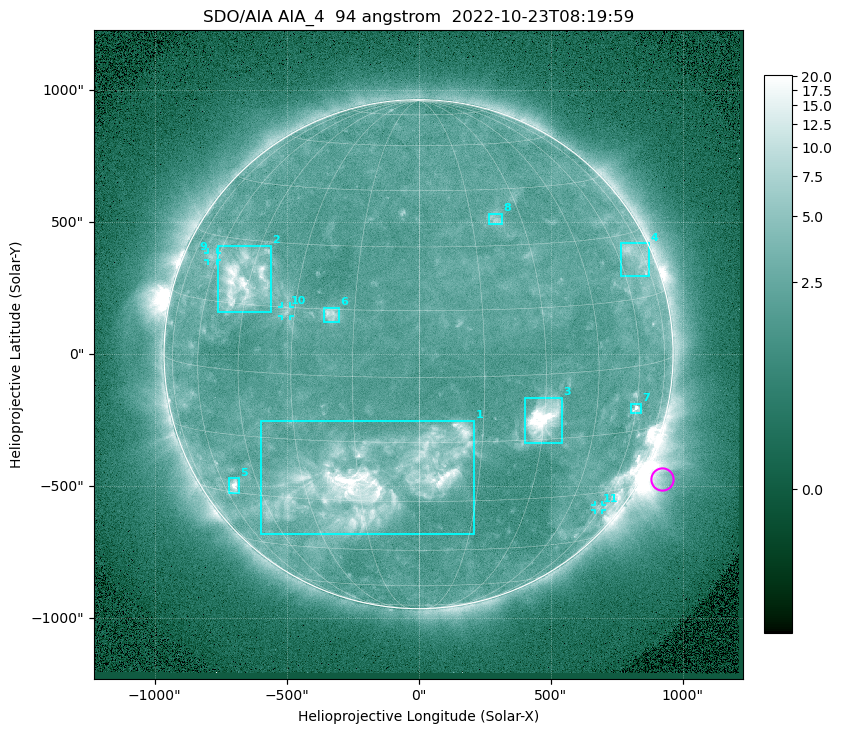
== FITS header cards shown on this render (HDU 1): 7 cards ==
TELESCOP= 'SDO/AIA '           / For AIA: SDO/AIA
INSTRUME= 'AIA_4   '           / For AIA: AIA_ATA1, AIA_ATA2, AIA_ATA3 or AIA_AT
WAVELNTH=                   94 / [angstrom] Wavelength
WAVEUNIT= 'angstrom'           / Wavelength unit: angstrom
DATE-OBS= '2022-10-23T08:19:59.121' / [ISO] Date when observation started; ISO 8
CTYPE1  = 'HPLN-TAN'           / CTYPE1: HPLN
CTYPE2  = 'HPLT-TAN'           / CTYPE2: HPLT

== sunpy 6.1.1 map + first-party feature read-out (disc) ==
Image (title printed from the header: SDO/AIA AIA_4  94 angstrom  2022-10-23T08:19:59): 1024 x 1024 px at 2.4 arcsec/px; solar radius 964 arcsec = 402 px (full disc in frame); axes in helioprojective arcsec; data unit not stated in the header (colour bar unlabelled)
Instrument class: DISC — disc imager (sunpy class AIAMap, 94 A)
Bright regions (active regions / flare kernels): reference = the median radial profile (limb darkening/brightening removed); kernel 9 px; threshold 5 sigma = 2.84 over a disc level ~2.16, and >= 1.15x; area >= 12 px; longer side >= 10 px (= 24 arcsec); searched inside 0.97 R_sun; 11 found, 11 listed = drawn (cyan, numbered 1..; 3 of them under ~33 arcsec drawn as corner ticks so the feature stays visible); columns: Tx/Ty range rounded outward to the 5 arcsec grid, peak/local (2 s.f.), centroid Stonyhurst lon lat
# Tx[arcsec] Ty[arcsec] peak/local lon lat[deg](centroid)
1 -600..210 -685..-250 12 -11 -25
2 -760..-560 155..410 8.5 -47 +20
3 400..545 -335..-165 15 +30 -10
4 765..875 295..420 3.7 +70 +24
5 -720..-680 -525..-470 7.5 -55 -28
6 -360..-300 120..175 4.7 -21 +14
7 805..845 -225..-185 5.5 +60 -10
8 265..320 490..535 3.2 +22 +37
9 -800..-760 355..385 2.7 -63 +25
10 -515..-485 145..180 2.8 -32 +14
11 670..695 -590..-570 2.4 +59 -34
Off-limb structures (1.02-1.3 R_sun): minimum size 162 px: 5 found; the strongest spans PA ~225..265 deg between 1.02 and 1.3 R_sun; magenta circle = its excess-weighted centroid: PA ~245 deg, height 1.08 R_sun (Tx ~925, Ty ~-475 arcsec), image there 3.6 x the reference